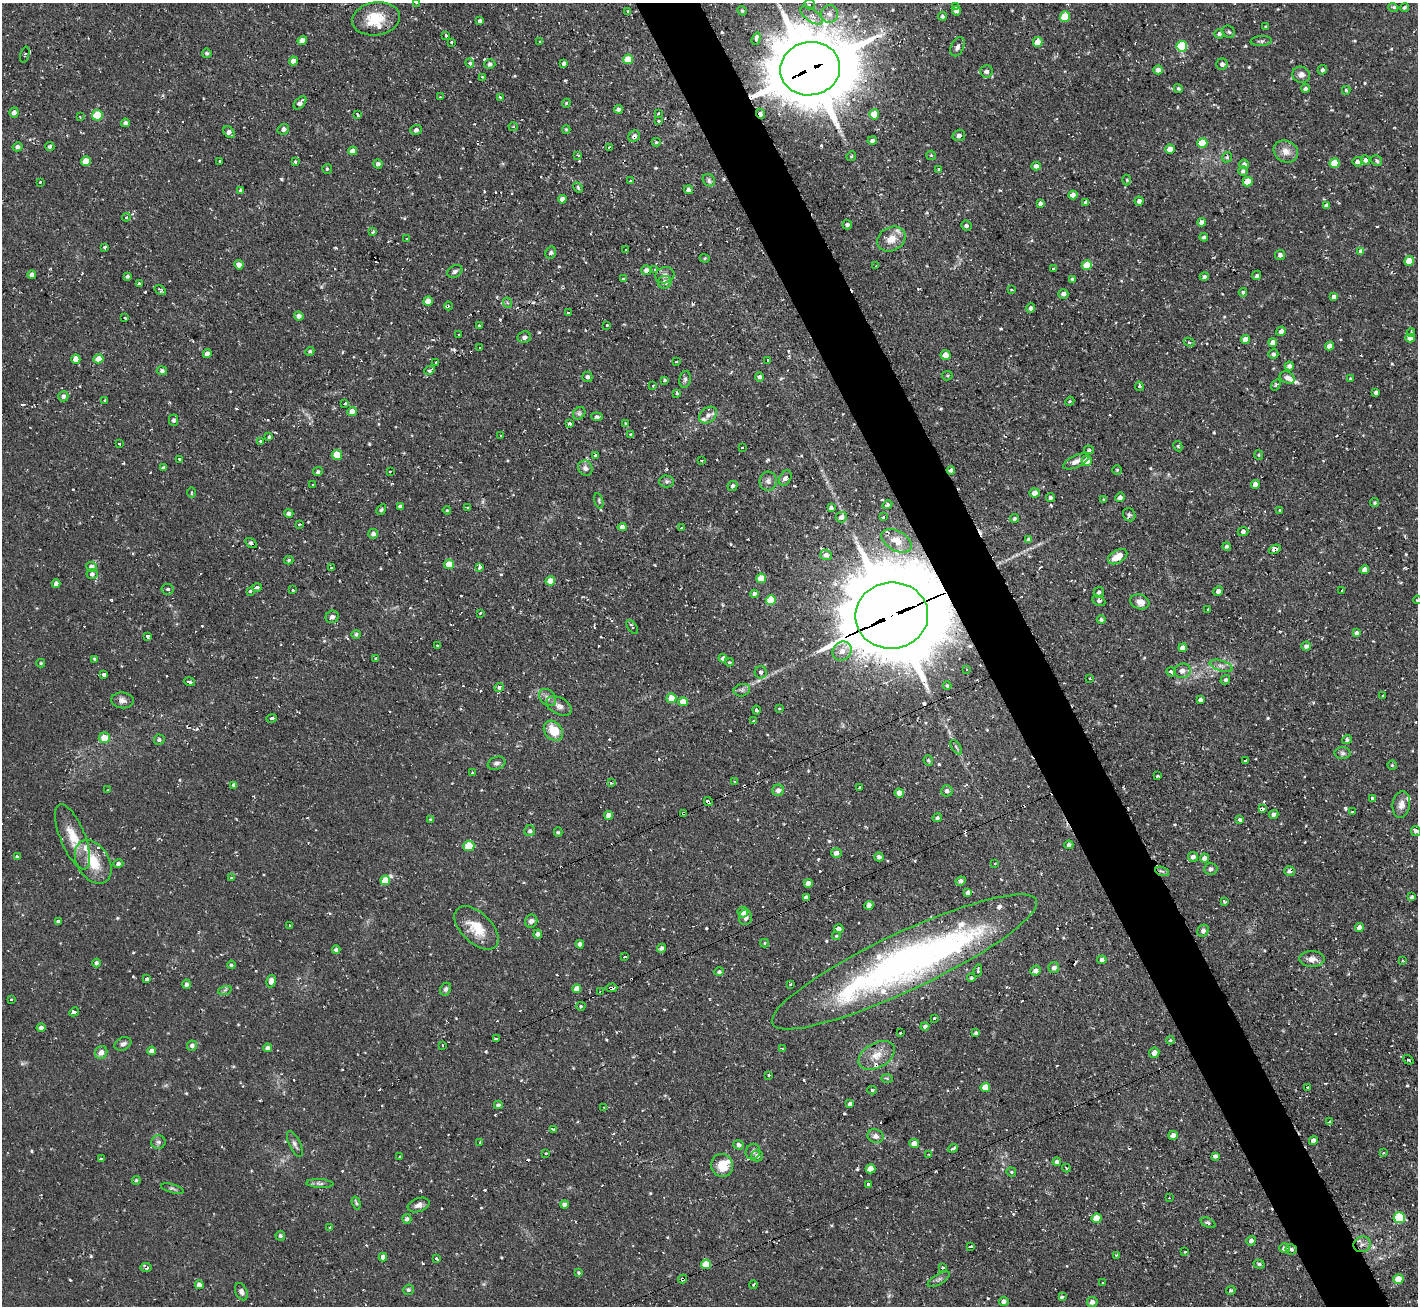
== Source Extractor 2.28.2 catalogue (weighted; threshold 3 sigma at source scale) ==
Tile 6 of 4 x 4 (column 2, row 2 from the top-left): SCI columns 1417-2832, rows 2894-4197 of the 5665 x 5649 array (HDU 1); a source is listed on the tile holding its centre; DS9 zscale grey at full resolution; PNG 1420 x 1308 px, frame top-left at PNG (2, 3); each listed source drawn as its Kron ellipse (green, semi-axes under 4 px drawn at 4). Shown black and unused: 5% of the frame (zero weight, under 2 of 3 exposures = <1% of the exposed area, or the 3 px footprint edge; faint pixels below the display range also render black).
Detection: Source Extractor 2.28.2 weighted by HDU 2 'WHT'; one run over the whole footprint, this tile lists its part. Background 0.085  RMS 0.0075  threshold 0.0336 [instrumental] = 3 sigma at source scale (4.5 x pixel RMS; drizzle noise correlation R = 1.50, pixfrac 1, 0.05/0.05 arcsec/px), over >= 5 px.
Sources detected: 668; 1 inside a brighter object's white glare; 52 cosmic-ray / hot-pixel residue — neither listed nor drawn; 13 inside a brighter listed object's ellipse — not listed separately; of the other 602, all 500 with FLUX_AUTO >= 0.871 (the completeness limit of this list) listed and drawn (102 fainter detections not listed), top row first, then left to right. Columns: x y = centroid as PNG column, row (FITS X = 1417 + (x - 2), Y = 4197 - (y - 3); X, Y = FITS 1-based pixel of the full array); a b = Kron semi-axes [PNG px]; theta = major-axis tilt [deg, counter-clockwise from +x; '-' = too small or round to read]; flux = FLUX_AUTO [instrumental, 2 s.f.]
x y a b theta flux
417 3 4 3 - 1.3
809 4 5 5 - 1.7
956 6 4 3 - 1.4
1393 7 5 3 - 1.1
1405 7 4 4 - 1.1
742 11 5 4 - 1.1
957 11 4 4 - 2.7
627 12 4 3 - 1.3
830 14 9 8 - 4.5
812 16 13 6 -36 5
942 16 4 4 - 1.6
1065 17 5 5 - 22
376 19 24 16 9 21
480 21 4 3 - 2
1266 27 3 3 - 1.2
1229 32 6 5 - 1.5
1219 34 5 4 - 1.9
446 36 3 3 - 1.5
756 39 6 4 73 4.4
302 40 5 4 - 6.9
1261 41 10 5 5 1.9
451 42 3 3 - 1
540 42 3 2 - 0.92
1038 42 5 4 - 11
1182 46 5 5 - 45
957 47 10 6 64 3.5
207 53 5 4 - 1.7
25 55 8 4 76 1.1
628 59 5 5 - 15
293 61 4 4 - 6
470 63 5 4 - 3.2
564 63 4 3 - 2.4
490 64 5 5 - 2
1222 64 6 5 - 2.4
810 69 30 26 11 6500
1158 70 4 4 - 4.4
1322 70 5 4 - 1.7
986 71 6 6 - 3.4
1301 75 9 8 - 4.1
482 77 3 3 - 1.2
1178 88 5 4 - 1.3
1306 89 4 4 - 2
1346 90 4 4 - 1
440 97 3 3 - 1.1
500 97 3 3 - 2.8
300 103 8 4 48 4.1
566 103 4 3 - 0.88
618 109 4 4 - 2.6
14 112 5 4 - 3.6
658 114 3 3 - 2
761 114 5 4 - 3.2
874 114 5 5 - 14
97 115 5 5 - 24
358 115 4 3 - 1.4
80 117 3 2 - 0.9
658 121 4 3 - 1.5
125 123 4 4 - 2.3
513 127 5 4 - 1.1
283 129 6 5 - 2.3
566 129 4 4 - 0.93
416 130 6 5 - 2.3
229 132 6 5 - 3.5
959 135 6 5 - 2.4
634 136 6 5 - 3.3
872 141 5 4 - 3
656 142 4 4 - 1.6
1202 143 5 4 - 22
50 146 4 4 - 1.4
18 147 5 4 - 2.6
609 147 3 3 - 2.1
1170 149 5 4 - 7.1
353 151 4 4 - 4.6
1286 151 13 10 -29 7.1
578 155 3 2 - 1.1
931 155 5 4 - 0.92
851 156 5 4 - 0.94
1227 157 5 4 - 1.1
1365 160 5 4 - 2.7
86 161 5 4 - 14
220 161 3 3 - 7.2
1377 161 6 5 - 1.5
295 162 3 3 - 2.1
1358 162 5 5 - 3.5
1334 163 5 4 - 16
378 164 4 4 - 2.6
1244 164 5 5 - 3.1
1036 166 4 4 - 2.9
327 169 5 5 - 1.4
939 169 3 3 - 1.5
1243 171 5 5 - 2
709 180 7 5 -49 1.9
1127 180 5 3 - 0.93
630 181 3 3 - 1.8
40 182 3 3 - 1.2
1248 182 5 4 - 13
578 188 6 3 -63 1.2
241 190 3 3 - 1.8
688 190 4 4 - 2.8
1073 195 5 4 - 4.8
562 199 4 4 - 3.5
1139 201 4 4 - 2.8
1086 202 4 4 - 2.5
1040 203 4 4 - 2.3
1327 206 4 4 - 3.1
126 217 4 4 - 0.91
1202 222 4 4 - 3.6
847 225 5 4 - 2.4
966 226 5 5 - 1.7
373 232 4 3 - 1.9
1204 237 4 4 - 1.9
406 239 3 2 - 0.98
891 239 15 11 29 10
105 247 4 3 - 2.7
625 250 3 3 - 5.9
1361 251 4 3 - 10
551 253 6 5 - 1.8
1280 255 5 5 - 2.3
705 258 5 4 - 0.99
1409 261 5 4 - 13
239 265 5 4 - 4.5
1087 265 5 4 - 16
876 266 3 2 - 0.89
655 269 3 3 - 3.5
1053 269 3 3 - 0.97
646 270 5 5 - 3
455 271 8 5 29 2.1
32 275 4 4 - 3.3
665 275 10 8 17 3.5
1256 275 5 3 - 1.3
127 276 4 3 - 1.5
1204 277 4 4 - 2.1
623 279 3 3 - 1.6
1072 279 4 3 - 1.1
665 282 7 6 - 4.4
139 283 3 3 - 3.5
160 290 6 4 -35 1.2
1011 290 4 2 - 0.9
1243 292 4 3 - 1.3
1063 294 5 4 - 2.8
1334 297 4 4 - 3.1
428 301 5 4 - 8.9
508 303 5 3 - 1.1
448 306 4 3 - 0.95
1031 308 5 4 - 2.3
568 312 3 2 - 1.2
299 316 4 4 - 3.3
125 318 3 3 - 2.1
607 325 3 3 - 1.2
479 326 3 3 - 2.1
1281 331 5 4 - 2.5
1411 332 4 3 - 1.2
458 334 3 3 - 1.2
524 337 7 6 - 2.4
1410 338 5 4 - 5.1
1245 339 4 4 - 6.1
1189 342 5 4 - 1.3
1273 343 4 4 - 7
1330 346 4 4 - 5.6
480 347 3 2 - 1.4
310 351 5 4 - 1.4
207 354 4 4 - 3.3
1273 354 5 4 - 2.2
945 355 5 5 - 6.4
76 359 4 4 - 7.2
98 359 5 4 - 9.2
768 360 3 2 - 0.91
436 362 3 2 - 1.2
676 362 3 3 - 1.7
1289 366 4 4 - 2.3
429 370 5 3 - 7.2
162 371 5 4 - 2.3
947 376 5 4 - 0.93
587 377 5 5 - 2.1
759 377 4 4 - 2.7
1287 378 8 5 -25 4.2
685 379 8 5 79 2
1351 379 3 3 - 0.91
665 380 3 3 - 0.95
1276 385 6 3 53 0.92
653 386 3 3 - 1.5
1139 386 4 4 - 1.8
1376 392 4 3 - 2.7
677 394 3 3 - 1.1
63 396 5 5 - 2.5
105 401 3 2 - 0.87
1070 401 5 3 - 0.94
345 403 4 3 - 1
352 411 5 4 - 5.8
579 413 7 5 45 1.7
708 415 10 7 39 3.9
597 417 5 4 - 2.2
174 420 5 4 - 1.9
625 423 3 3 - 1
569 424 3 3 - 3.5
630 434 4 3 - 1
500 435 3 3 - 1.7
269 437 4 3 - 1.6
261 441 3 3 - 2
119 444 3 2 - 1.1
1178 446 5 4 - 0.95
742 447 3 2 - 1.1
1089 450 5 4 - 1
337 455 5 5 - 18
1259 455 5 4 - 0.93
595 456 3 3 - 2.6
179 459 3 3 - 1.8
701 460 3 3 - 2.9
1076 461 14 6 25 4.3
1087 461 5 5 - 8.6
163 468 4 3 - 1.7
585 468 8 7 - 3.1
951 470 4 4 - 2.2
1117 470 5 5 - 1
390 471 3 2 - 1
318 472 5 4 - 1.5
785 478 8 5 61 3.7
666 481 7 6 - 1.8
768 481 9 8 - 3.6
1255 484 4 4 - 5.8
313 485 3 3 - 1.3
732 486 5 4 - 1.6
191 493 5 3 - 0.88
1035 493 5 4 - 4.9
1120 497 5 4 - 3
1050 498 4 4 - 1.6
1104 500 3 3 - 0.9
599 501 8 3 -76 1.1
1375 503 4 4 - 1.1
887 505 5 4 - 1.7
400 506 4 3 - 1.2
467 507 3 2 - 1.1
831 508 4 4 - 2.1
381 510 6 4 58 1.2
447 510 4 4 - 0.96
1280 510 3 3 - 0.95
289 513 4 4 - 3.1
1129 515 7 6 - 2
841 517 5 5 - 3.3
883 517 3 3 - 2.9
1014 518 4 3 - 1.3
299 524 3 2 - 1.3
622 527 4 4 - 4.9
681 527 3 3 - 1.3
1243 532 5 4 - 1.7
373 534 5 5 - 3.6
1029 540 4 4 - 2.4
896 541 16 10 -30 9.3
251 543 6 4 -31 2.2
1227 546 4 4 - 1.6
1275 549 6 4 21 6.3
826 555 6 5 - 3.3
1118 557 10 6 31 9.9
289 560 4 3 - 1.1
449 564 5 4 - 11
92 567 5 5 - 3.7
480 567 4 3 - 2
331 568 3 2 - 1.3
1365 570 4 4 - 5.7
92 574 5 5 - 2.4
761 578 5 4 - 12
550 581 5 4 - 9.9
56 584 4 4 - 4.3
257 587 5 4 - 2.3
168 589 6 5 - 2.6
293 590 3 3 - 1.8
1342 590 3 2 - 1.2
250 591 3 3 - 1.1
1218 591 5 4 - 3.2
1099 592 5 5 - 1.7
754 594 4 4 - 3.5
771 600 5 5 - 21
1417 600 4 2 - 1.2
1099 601 7 4 -25 2
1140 602 10 7 -18 5.1
1208 609 3 3 - 0.95
480 613 3 3 - 1.1
892 616 36 33 6 12000
332 617 6 6 - 2.7
1101 620 4 4 - 1.5
632 627 8 4 -56 1.8
1356 633 4 4 - 2.7
356 634 4 4 - 1.5
148 636 3 3 - 21
437 645 3 2 - 1
1306 646 5 4 - 2.6
1183 648 4 4 - 5.5
842 651 10 9 - 5.8
376 658 3 2 - 1.4
723 658 4 4 - 2.7
95 659 4 3 - 2.2
729 662 4 3 - 0.88
41 663 4 3 - 1
1221 666 12 5 -17 3.6
967 669 3 2 - 1.2
1182 671 8 7 - 4.5
761 672 6 6 - 2.5
1171 672 5 3 - 4.9
104 674 3 3 - 40
1090 678 3 2 - 1
1225 680 5 4 - 1.3
189 682 6 3 -16 1.3
947 686 4 3 - 1.1
499 687 4 4 - 2.3
742 690 8 6 13 2.2
1383 695 3 2 - 1.3
547 697 10 7 -46 3.4
671 698 5 5 - 11
122 700 11 8 -6 3.8
1200 700 4 4 - 2.2
683 702 5 4 - 12
559 706 13 8 -27 4.6
780 709 3 3 - 1.9
757 710 4 4 - 4.8
272 718 5 3 - 3.1
754 720 3 3 - 1.6
553 731 11 8 -52 16
104 738 5 5 - 11
159 740 5 5 - 1.8
1347 740 5 4 - 2
956 747 8 4 -55 1.5
1343 753 8 6 -3 2.2
1245 760 3 3 - 3.4
928 761 5 5 - 1.1
496 763 9 6 20 2.5
1392 765 4 4 - 0.95
472 772 3 3 - 1
1157 776 3 2 - 1
735 781 3 2 - 1.2
611 783 3 3 - 1.5
234 785 4 4 - 2.9
860 788 3 3 - 2.7
107 790 3 2 - 0.87
778 790 6 5 - 4.2
947 791 5 5 - 2.3
899 793 4 4 - 7.1
1372 798 3 3 - 4.4
708 802 4 3 - 4.4
1401 804 13 8 82 5.3
1262 809 3 3 - 21
1352 811 3 2 - 1.1
683 813 4 3 - 1.3
1274 814 5 4 - 2.4
609 815 4 4 - 5.1
937 818 5 4 - 1.6
430 819 4 4 - 0.94
1240 819 3 3 - 7.8
530 831 5 5 - 1.8
1416 831 5 4 - 2.5
558 832 5 4 - 0.99
73 837 35 12 -68 17
1069 845 4 4 - 2.4
469 846 5 5 - 20
836 853 5 5 - 5.1
17 856 3 3 - 1.5
879 857 4 4 - 2.5
1193 857 5 5 - 2.8
1204 858 4 4 - 4.1
93 862 24 16 -58 20
118 864 5 4 - 2.2
995 864 3 3 - 1.1
1211 869 6 6 - 2.7
1162 871 7 4 -19 1.8
1289 871 5 5 - 2.1
231 878 3 3 - 0.95
385 880 5 4 - 18
961 881 5 4 - 2.4
808 883 4 4 - 5
968 893 4 4 - 3.3
1412 897 4 3 - 1.7
806 898 4 4 - 3.3
1224 901 4 3 - 1.3
869 905 4 4 - 4.1
743 912 5 5 - 6.8
745 917 8 6 84 3.3
531 921 6 6 - 3.1
58 922 4 3 - 2.3
290 925 3 3 - 1.2
1359 927 4 4 - 4.4
476 928 27 15 -44 18
839 929 5 4 - 3.1
1203 931 6 5 - 2.8
538 934 4 4 - 2.6
836 936 4 4 - 0.88
764 943 4 4 - 0.87
580 944 4 4 - 4
661 948 4 4 - 2.7
336 950 4 4 - 2.2
625 957 3 3 - 1.9
1312 959 12 8 1 5.2
1102 960 5 4 - 3.2
1403 961 3 3 - 1
904 962 146 29 25 380
96 963 4 4 - 1.8
231 965 4 4 - 1.4
1054 968 5 5 - 3.5
978 971 6 4 82 1.3
1036 971 5 5 - 4.1
719 972 4 4 - 1.7
971 978 4 4 - 1.1
147 979 4 3 - 5.3
271 981 6 5 - 4.3
186 984 5 4 - 2.2
790 985 3 3 - 2
612 988 5 3 - 3.4
446 989 6 5 - 1.8
577 989 4 4 - 6.5
225 990 7 4 18 1.5
601 992 4 2 - 1.6
11 999 3 3 - 2
581 1006 4 4 - 0.95
74 1012 5 4 - 5
934 1018 3 2 - 1.5
925 1026 4 4 - 2.5
41 1028 4 4 - 2.2
901 1032 3 3 - 1.3
976 1033 4 4 - 1.5
496 1038 4 3 - 2.8
1170 1040 4 4 - 0.93
123 1044 9 6 25 2.5
443 1045 3 3 - 2.1
192 1046 5 4 - 2.6
267 1048 4 4 - 3.2
782 1049 3 2 - 0.89
152 1051 4 4 - 5.9
101 1052 7 6 - 5
1154 1053 5 5 - 5.1
876 1055 19 12 30 11
1408 1060 6 3 -36 1.2
769 1075 3 3 - 2.6
887 1079 6 4 -3 1.1
985 1087 5 4 - 14
1308 1087 3 3 - 1.8
872 1090 5 4 - 0.97
850 1104 4 4 - 2.9
498 1105 4 4 - 2
604 1107 3 3 - 1
1329 1122 4 3 - 2.9
554 1129 4 3 - 6.2
1173 1135 4 4 - 4.6
875 1136 8 6 -20 3.4
1313 1140 4 4 - 3.1
158 1142 7 7 - 2.2
480 1142 4 3 - 0.94
914 1143 5 4 - 6.8
295 1144 14 5 -64 2.7
739 1145 5 4 - 3.4
953 1148 5 3 - 3.1
753 1152 8 7 - 2.2
546 1153 3 3 - 1.8
1383 1153 3 3 - 1.1
929 1154 3 3 - 0.95
757 1156 6 5 - 2.6
1215 1156 4 4 - 2.5
400 1157 3 3 - 1.1
101 1158 4 3 - 2.4
1057 1162 4 4 - 2.3
722 1165 11 10 - 14
1066 1168 4 2 - 0.95
871 1169 5 4 - 9.4
1011 1172 5 4 - 1.4
136 1180 4 3 - 1
320 1183 14 4 -3 2.2
868 1184 3 3 - 3.8
172 1189 11 4 -15 1.6
1169 1198 3 2 - 0.91
356 1203 6 3 -74 1.2
419 1205 11 6 19 3.9
564 1205 4 4 - 3.3
1097 1218 5 4 - 17
1399 1218 6 5 - 50
407 1219 5 4 - 2.8
1208 1223 8 4 -25 1.8
330 1227 3 3 - 1.3
280 1236 5 4 - 1.7
1251 1241 5 4 - 3.1
1362 1244 9 7 24 3.7
971 1246 3 3 - 2
1284 1248 5 5 - 3.4
1291 1249 6 5 - 2.1
1185 1252 3 3 - 1
1116 1255 4 3 - 0.89
383 1257 4 4 - 4.2
436 1259 3 3 - 6.1
706 1264 5 4 - 17
1259 1264 5 4 - 1.7
146 1268 5 4 - 2.3
943 1268 3 3 - 2.2
579 1273 3 3 - 1.1
683 1279 4 4 - 13
939 1279 12 5 31 2.3
1398 1279 5 5 - 15
1102 1282 3 2 - 0.91
199 1285 4 4 - 5.3
753 1285 4 3 - 1.5
408 1290 5 5 - 1.4
1231 1290 5 4 - 1.2
241 1292 9 5 -67 2.8
1062 1297 4 3 - 2.3
1004 1301 5 4 - 3.2
1092 1302 5 5 - 3.2
Overlapping masked pixels (flux is a lower limit): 18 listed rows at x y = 810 69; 761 114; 634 136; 1086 202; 429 370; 951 470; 251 543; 1275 549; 892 616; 708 802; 1262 809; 683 813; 904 962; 612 988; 601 992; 1291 1249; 706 1264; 683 1279
Isophote crosses this tile's border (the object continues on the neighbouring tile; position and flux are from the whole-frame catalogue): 4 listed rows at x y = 417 3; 376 19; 1417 600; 1416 831